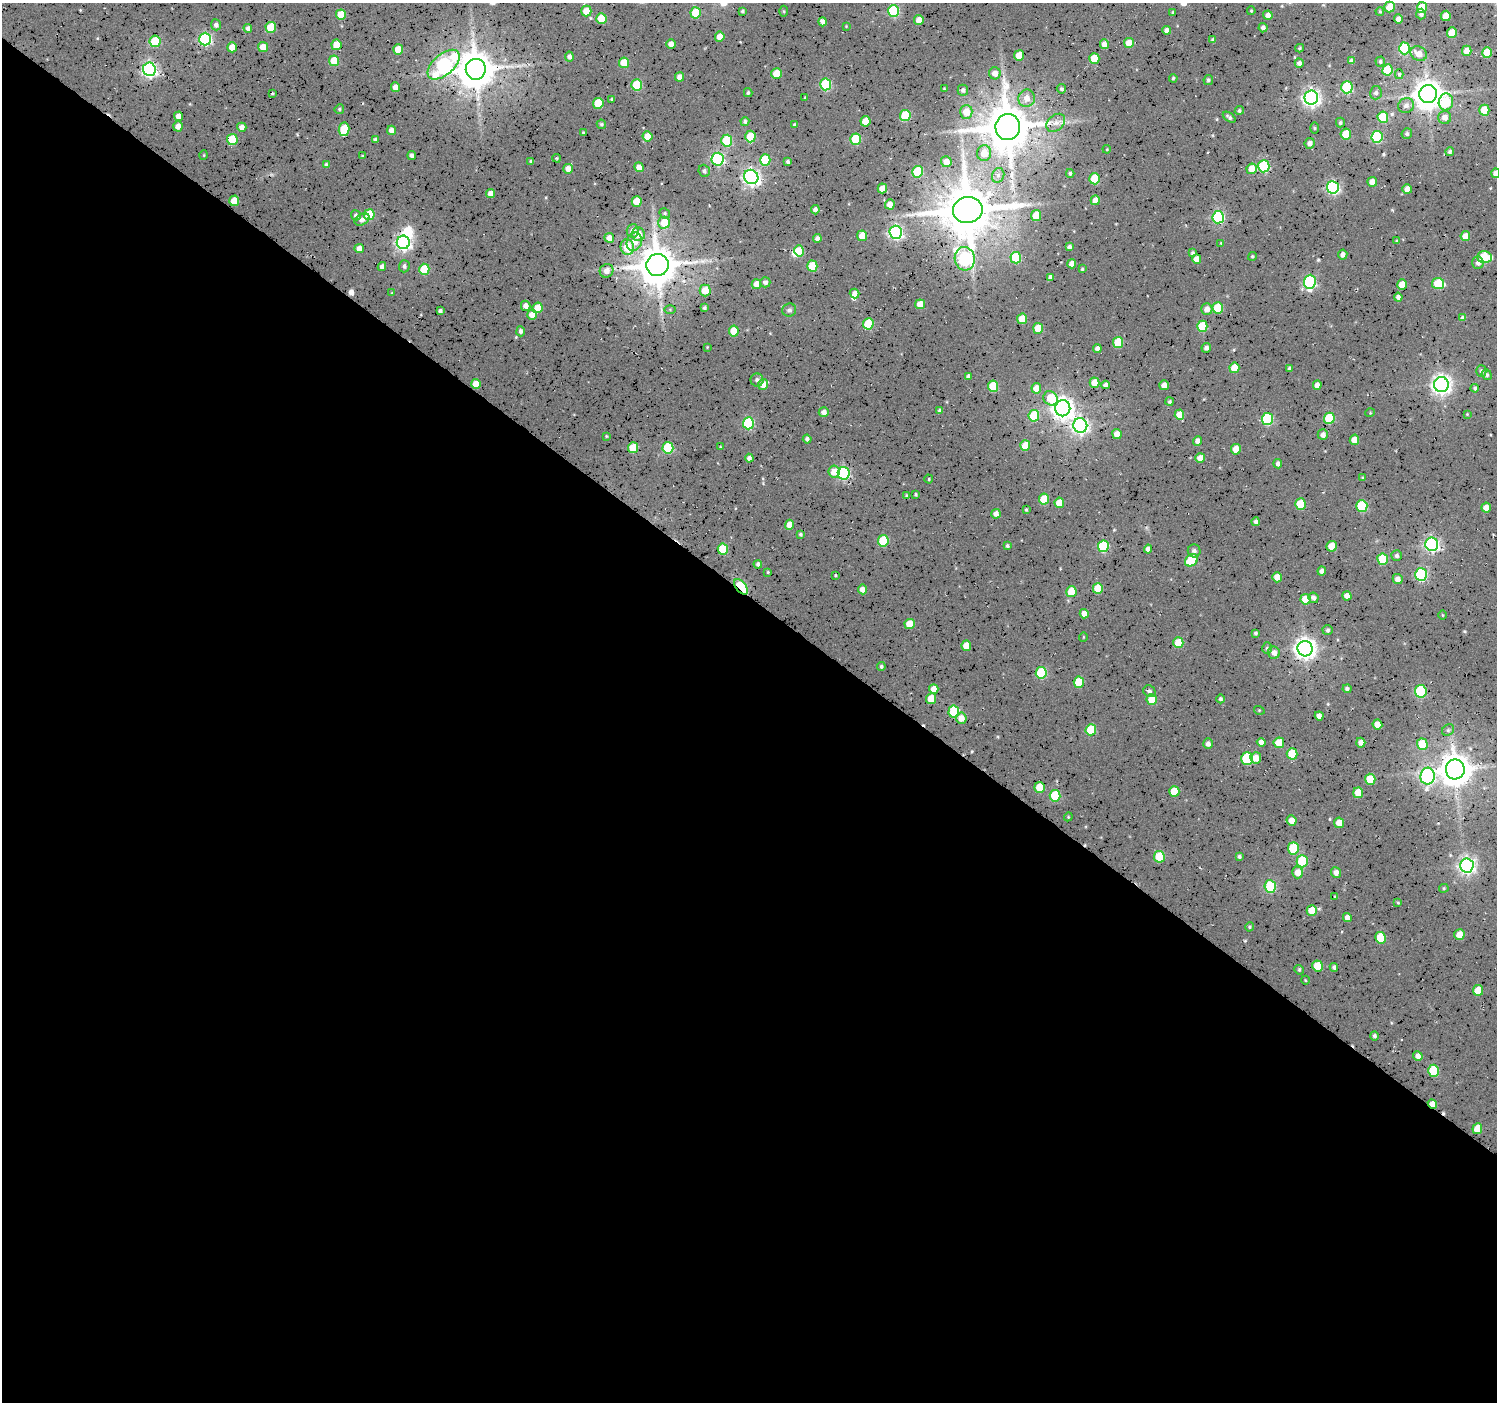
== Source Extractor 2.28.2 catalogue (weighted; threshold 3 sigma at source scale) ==
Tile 14 of 4 x 4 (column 2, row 4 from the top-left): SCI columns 1502-2996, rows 179-1578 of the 5994 x 6026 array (HDU 1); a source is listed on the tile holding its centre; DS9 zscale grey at full resolution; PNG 1499 x 1404 px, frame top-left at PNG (2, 3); each listed source drawn as its Kron ellipse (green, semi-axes under 4 px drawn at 4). Shown black and unused: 58% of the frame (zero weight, under 4 of 7 exposures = <1% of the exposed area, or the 3 px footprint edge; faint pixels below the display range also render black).
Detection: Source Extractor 2.28.2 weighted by HDU 2 'WHT'; one run over the whole footprint, this tile lists its part. Background 0.0875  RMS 0.017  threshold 0.0694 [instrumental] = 3 sigma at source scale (4.09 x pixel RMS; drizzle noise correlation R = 1.36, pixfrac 0.8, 0.0396/0.0396 arcsec/px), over >= 5 px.
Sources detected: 374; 2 inside a brighter object's white glare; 2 cosmic-ray / hot-pixel residue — neither listed nor drawn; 1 inside a brighter listed object's ellipse — not listed separately; the other 369 listed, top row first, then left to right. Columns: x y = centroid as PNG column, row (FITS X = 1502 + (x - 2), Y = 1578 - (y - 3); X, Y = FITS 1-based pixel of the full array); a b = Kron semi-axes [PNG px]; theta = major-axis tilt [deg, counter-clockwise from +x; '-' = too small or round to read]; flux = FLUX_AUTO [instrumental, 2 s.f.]
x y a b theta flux
1389 7 5 5 - 36
1422 7 5 5 - 44
586 11 5 5 - 26
742 11 3 3 - 2.3
784 11 5 3 - 1.5
893 11 6 5 - 130
1251 11 4 3 - 1.7
1380 11 4 3 - 1.8
1173 12 3 3 - 2.1
696 13 5 5 - 58
1421 14 5 5 - 5.1
341 15 5 5 - 33
1268 15 5 4 - 8.4
1446 16 5 5 - 25
601 18 5 5 - 43
1398 19 4 4 - 7.7
919 20 5 4 - 19
823 22 4 4 - 7.6
216 25 5 5 - 5.6
846 26 3 3 - 1
271 27 5 5 - 53
248 28 4 4 - 5.8
1263 28 5 4 - 5.4
1167 30 4 4 - 6.4
1452 33 5 5 - 40
720 37 5 5 - 19
205 39 6 6 - 250
1213 40 4 4 - 4.4
155 41 6 5 - 76
1129 43 5 5 - 26
671 44 5 4 - 11
1105 44 5 4 - 14
336 45 5 5 - 26
232 47 5 5 - 19
263 47 5 5 - 15
1300 48 4 3 - 2.1
1404 48 6 5 - 120
398 50 5 5 - 28
1467 51 5 5 - 20
1487 53 5 5 - 41
1419 54 8 7 - 16
1019 55 5 5 - 24
569 57 5 4 - 6.1
1094 58 5 5 - 41
334 61 5 5 - 43
1351 61 4 4 - 6.1
1380 61 5 4 - 2.9
624 63 5 5 - 38
1299 63 4 4 - 6.2
444 65 19 10 41 280
149 69 6 6 - 430
476 69 10 10 - 4200
1387 70 5 5 - 56
995 73 6 6 - 13
777 74 5 5 - 39
1399 74 5 4 - 2
679 77 4 4 - 10
1173 78 4 3 - 2
1208 80 5 4 - 2.9
826 84 6 5 - 130
637 85 5 5 - 69
395 87 5 4 - 11
1347 87 6 5 - 140
944 88 3 2 - 0.93
1061 89 5 4 - 3
963 90 5 5 - 4.8
748 93 4 3 - 2.8
1376 93 6 6 - 4.3
272 94 4 2 - 1.6
1428 94 9 8 - 2300
805 98 3 2 - 1.8
1027 98 9 8 - 14
1311 98 7 7 - 620
612 99 3 3 - 2.2
1446 102 8 7 - 76
598 103 5 5 - 51
1406 105 8 7 - 7.3
339 109 5 4 - 2.3
1239 110 5 4 - 2.2
1484 110 5 5 - 35
966 112 7 6 - 23
178 116 5 4 - 12
905 116 5 5 - 71
1229 117 7 3 -37 3.6
1383 117 5 5 - 69
1445 117 6 6 - 9.9
745 121 4 4 - 3.4
865 121 5 5 - 28
1056 123 10 7 42 9.6
1340 123 5 4 - 2.4
601 124 5 4 - 2.6
794 125 4 3 - 3.4
178 126 5 4 - 12
242 127 5 4 - 7.8
1008 127 13 12 - 7000
1315 128 6 4 -89 1.8
344 129 7 5 81 69
391 130 4 4 - 11
583 133 3 2 - 1.6
1407 133 5 5 - 3.5
1346 134 5 5 - 41
647 136 5 5 - 22
750 136 6 5 - 42
1377 137 6 5 - 140
232 139 5 5 - 53
856 139 5 5 - 67
375 140 4 3 - 3.9
727 141 6 5 - 94
1310 143 5 5 - 6.5
1107 149 4 3 - 1.2
1450 152 4 4 - 3.6
984 153 8 7 - 23
204 155 5 3 - 1.2
412 155 4 4 - 5.5
362 156 3 2 - 1.5
557 158 4 3 - 2
718 159 6 6 - 230
765 160 6 5 - 73
531 161 3 3 - 2.9
788 162 4 4 - 3.3
946 162 5 5 - 14
326 165 4 4 - 3.7
1264 166 6 5 - 150
639 167 5 4 - 14
568 169 5 4 - 12
1252 169 5 5 - 25
704 171 6 5 - 3.9
918 172 6 5 - 87
1070 173 4 4 - 3.2
1496 173 5 4 - 11
998 175 7 6 - 6.1
751 177 7 7 - 590
1095 179 5 5 - 68
1372 182 5 4 - 13
1333 187 6 6 - 250
882 188 5 4 - 19
1407 189 5 4 - 13
491 194 4 4 - 12
1095 200 5 4 - 15
234 201 5 5 - 34
637 201 5 5 - 26
890 204 5 5 - 13
815 210 4 4 - 5.2
968 210 15 13 9 8600
665 213 5 5 - 2.5
356 215 5 5 - 4.1
369 215 5 5 - 53
1036 215 5 5 - 29
1218 217 6 6 - 210
362 219 8 5 29 6
664 223 6 6 - 37
633 231 6 6 - 9.8
896 232 6 6 - 380
638 234 7 6 - 18
862 236 5 5 - 27
1465 236 5 5 - 20
609 238 5 4 - 12
817 238 4 4 - 6.3
1396 241 4 3 - 1.8
403 242 7 6 - 450
634 242 9 7 70 16
1221 243 4 4 - 1.4
627 247 8 6 -79 36
1069 247 4 4 - 4.5
359 249 5 4 - 13
799 251 5 5 - 51
1193 253 3 3 - 3.2
1343 255 5 4 - 7.1
1252 256 4 4 - 2.1
1484 257 7 6 - 68
1016 258 6 5 - 74
965 259 12 10 -78 250
1197 259 5 4 - 15
1478 263 6 5 - 7.2
1072 264 4 4 - 11
657 265 11 11 - 4700
404 266 6 5 - 4.1
812 266 5 5 - 55
382 267 4 4 - 5.8
424 269 5 5 - 52
1082 269 3 3 - 1.5
606 271 7 6 - 9.9
1051 277 4 4 - 6.1
765 282 5 5 - 5.6
1310 282 7 6 - 220
1438 283 6 5 - 67
756 284 5 4 - 17
1402 284 5 5 - 25
705 290 6 5 - 25
392 293 4 3 - 1.3
854 293 5 4 - 9.3
1398 297 4 4 - 5.8
920 304 5 5 - 23
526 306 5 5 - 11
538 308 5 5 - 24
704 308 4 3 - 3.2
1218 308 5 5 - 62
670 309 6 4 -1 2.3
1207 309 6 5 - 12
789 310 7 6 - 4.3
440 311 4 3 - 3.8
532 315 5 5 - 21
1463 318 4 4 - 5.4
1022 319 5 5 - 29
868 324 5 5 - 64
1202 326 5 5 - 67
1038 328 5 5 - 36
521 331 5 4 - 5
734 331 5 5 - 37
1118 342 5 5 - 60
707 347 3 3 - 1.1
1097 348 4 4 - 6.8
1206 348 5 4 - 5
1234 368 5 5 - 29
1290 368 4 4 - 4.4
1481 371 5 5 - 4.2
1487 375 5 5 - 3.3
968 376 4 4 - 4.4
757 380 6 6 - 5.2
1094 383 5 5 - 27
476 384 5 5 - 27
763 384 5 5 - 18
1105 385 4 4 - 5.2
1164 385 5 4 - 14
1317 385 4 4 - 10
1441 385 7 7 - 830
993 386 5 5 - 58
1036 388 5 5 - 20
1475 388 4 3 - 3.2
1051 398 7 6 - 42
1169 402 4 4 - 2.5
1063 408 8 7 - 1200
940 410 4 3 - 3.7
824 412 5 5 - 7.5
1370 413 5 3 - 1.3
1467 414 4 4 - 1.4
1179 415 5 4 - 22
1034 416 6 5 - 61
1329 418 6 5 - 77
1267 419 6 5 - 140
748 423 6 5 - 120
1080 426 7 7 - 530
1117 434 5 4 - 16
1323 435 5 5 - 8.3
606 436 3 3 - 1.4
807 439 4 4 - 4.9
1354 440 5 4 - 18
1198 441 5 4 - 8.8
1025 446 5 5 - 35
720 447 3 2 - 1.4
633 448 5 5 - 53
668 448 6 5 - 100
1236 449 5 5 - 25
749 458 4 4 - 5.9
1200 458 5 4 - 14
1278 464 4 4 - 5.7
834 472 6 5 - 17
844 473 6 6 - 230
1363 478 4 4 - 1.8
929 479 4 4 - 1.7
916 494 4 3 - 2.6
906 495 4 3 - 1.8
1044 499 5 5 - 48
1059 503 5 5 - 24
1300 504 5 5 - 53
1362 506 6 5 - 98
1486 508 5 5 - 15
1026 510 3 2 - 1.7
996 514 5 4 - 9.3
1256 522 4 3 - 4.6
790 525 5 4 - 20
800 534 3 3 - 2.3
883 541 6 5 - 85
1432 544 6 6 - 400
1007 546 4 4 - 2.6
1103 546 6 5 - 130
1332 546 5 5 - 32
723 549 5 5 - 64
1148 549 4 4 - 8.4
1194 551 6 6 - 5.2
1397 556 5 5 - 3.8
1383 559 6 5 - 73
1192 560 7 5 38 71
758 564 4 3 - 4
1322 571 4 4 - 6.5
768 572 3 2 - 1.5
1421 574 6 6 - 180
835 575 3 2 - 1.4
1277 577 5 5 - 20
1398 579 5 5 - 8.8
741 587 9 5 -48 170
1098 588 5 5 - 49
862 589 5 4 - 9.6
1071 592 5 5 - 39
1347 596 5 4 - 9.2
1313 598 5 5 - 4.9
1305 599 5 5 - 32
1084 614 4 4 - 12
1443 615 5 3 - 1.3
910 624 5 5 - 32
1328 630 5 5 - 3.4
1255 633 3 3 - 2.8
1083 637 5 3 - 1.1
1178 643 5 5 - 39
966 646 5 5 - 22
1267 648 6 5 - 2.8
1305 649 8 7 - 1100
1274 653 6 6 - 8.3
881 667 4 4 - 3.1
1041 673 6 5 - 110
1079 682 5 5 - 52
934 689 5 4 - 14
1347 689 4 4 - 3.9
1149 691 6 5 - 4.4
1421 691 6 6 - 140
931 699 5 5 - 32
1221 699 4 4 - 3.4
1152 700 5 5 - 34
1259 710 5 3 - 1.4
954 712 6 5 - 98
1319 716 4 4 - 8
961 718 5 5 - 14
1377 724 5 5 - 18
1091 730 5 5 - 63
1448 730 6 5 - 3.3
1261 742 4 4 - 7.4
1279 743 5 5 - 30
1361 743 5 4 - 10
1208 744 5 5 - 6.6
1422 744 6 5 - 42
1292 754 5 5 - 43
1256 758 5 5 - 15
1247 759 6 6 - 110
1455 769 10 9 - 2900
1428 776 8 7 - 290
1370 779 5 5 - 37
1040 787 5 5 - 37
1174 791 5 5 - 36
1358 793 5 5 - 27
1055 796 6 5 - 74
1068 817 4 3 - 1.3
1292 820 5 5 - 14
1339 823 5 5 - 17
1293 848 6 5 - 70
1159 857 6 5 - 57
1239 857 4 4 - 3
1302 861 6 5 - 69
1467 866 7 6 - 560
1298 872 6 5 - 17
1336 872 5 5 - 10
1270 887 6 5 - 130
1444 888 4 4 - 1.8
1335 897 3 3 - 1.7
1398 903 4 3 - 1.5
1312 910 5 5 - 31
1347 918 4 4 - 11
1250 927 4 4 - 2.2
1459 935 5 5 - 22
1381 938 6 5 - 50
1318 966 5 5 - 41
1334 967 4 4 - 4.1
1299 970 5 4 - 2.2
1305 980 4 3 - 1.2
1478 990 5 5 - 29
1374 1036 5 4 - 3.5
1418 1056 5 4 - 8.8
1433 1071 6 5 - 85
1432 1104 5 4 - 21
1477 1129 5 5 - 28
Overlapping masked pixels (flux is a lower limit): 2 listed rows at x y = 741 587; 1432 1104
Isophote crosses this tile's border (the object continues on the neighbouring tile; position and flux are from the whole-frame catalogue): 1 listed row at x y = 1496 173